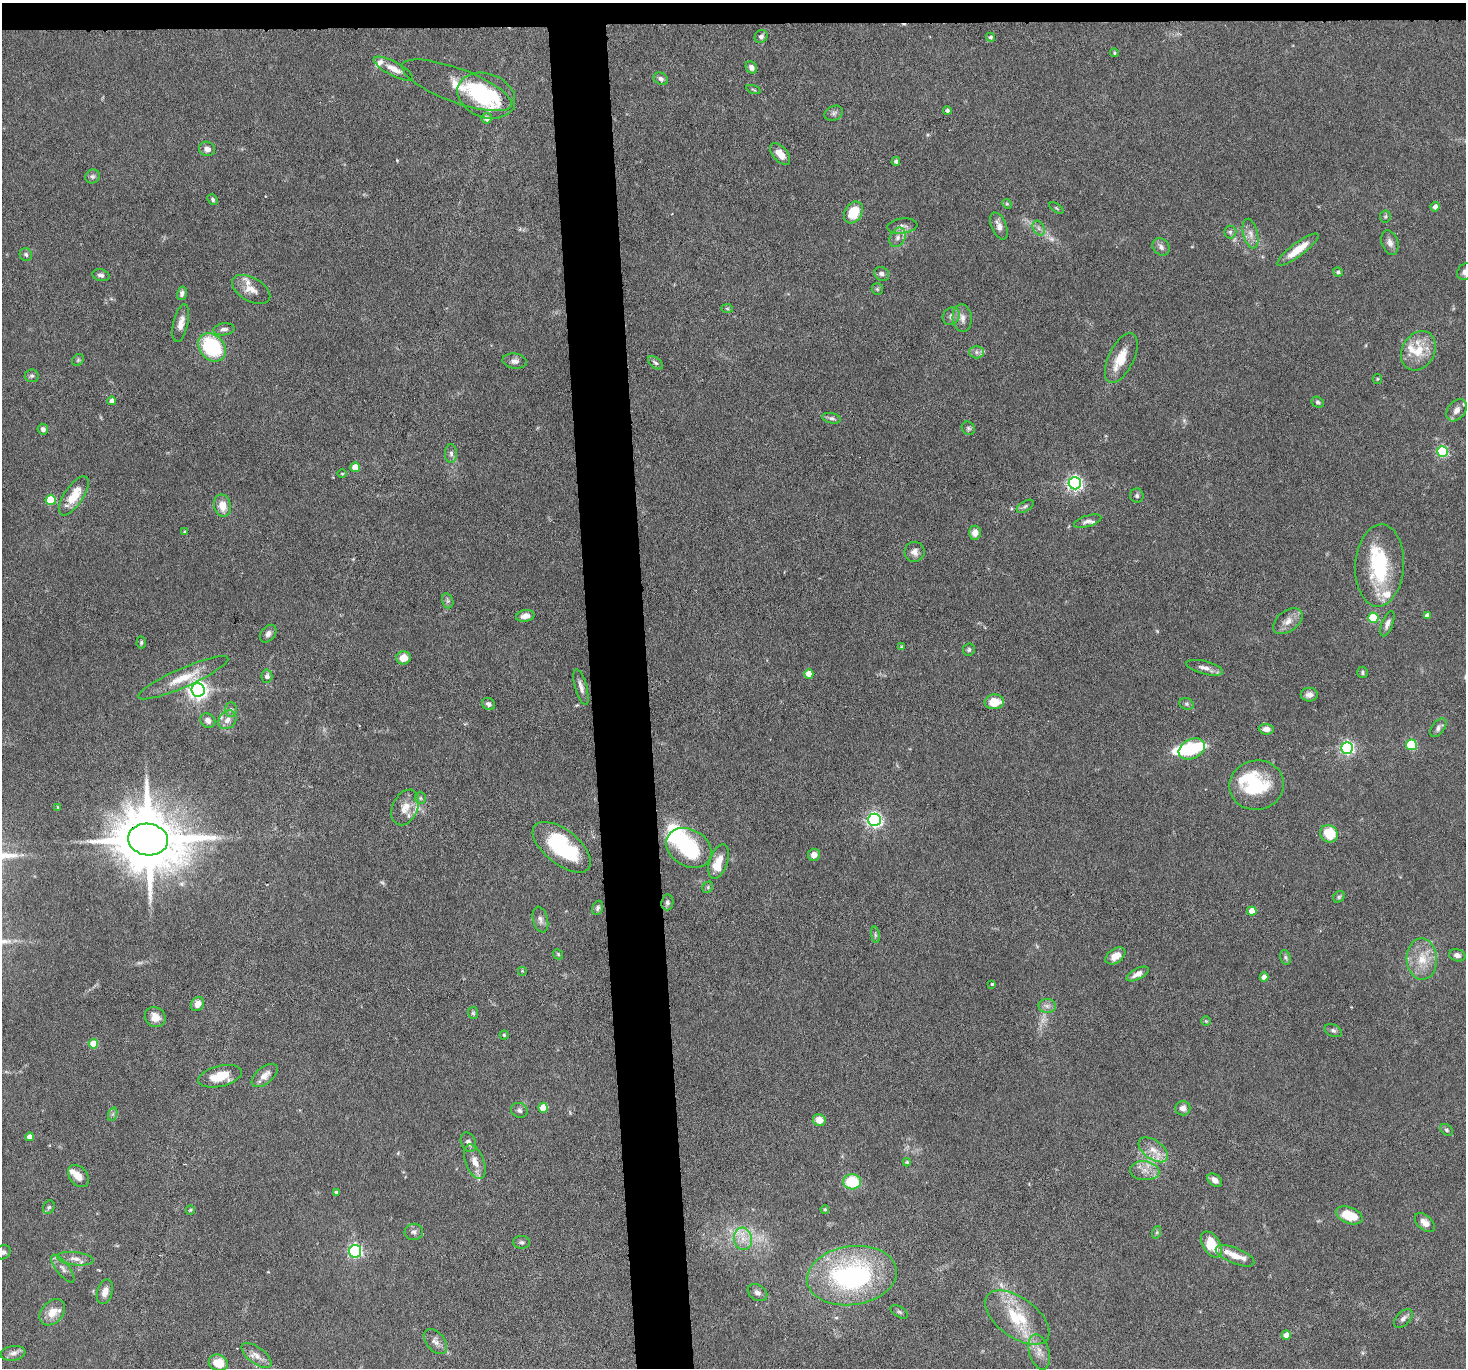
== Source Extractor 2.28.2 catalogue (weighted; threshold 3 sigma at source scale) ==
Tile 2 of 3 x 3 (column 2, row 1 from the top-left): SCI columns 1464-2927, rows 2878-4243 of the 4390 x 4364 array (HDU 1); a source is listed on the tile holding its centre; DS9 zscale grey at full resolution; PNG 1468 x 1370 px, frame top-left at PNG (2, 3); each listed source drawn as its Kron ellipse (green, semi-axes under 4 px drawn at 4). Shown black and unused: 5% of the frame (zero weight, under 3 of 6 exposures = <1% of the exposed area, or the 3 px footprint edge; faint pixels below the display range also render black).
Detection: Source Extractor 2.28.2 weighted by HDU 2 'WHT'; one run over the whole footprint, this tile lists its part. Background 0.0814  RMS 0.0037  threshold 0.015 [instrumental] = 3 sigma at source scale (4.09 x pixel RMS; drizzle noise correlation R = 1.36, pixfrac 0.8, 0.05/0.05 arcsec/px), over >= 5 px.
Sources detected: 210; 4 too faint to see at this stretch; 7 inside a brighter object's white glare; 1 cosmic-ray / hot-pixel residue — neither listed nor drawn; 13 inside a brighter listed object's ellipse — not listed separately; the other 185 listed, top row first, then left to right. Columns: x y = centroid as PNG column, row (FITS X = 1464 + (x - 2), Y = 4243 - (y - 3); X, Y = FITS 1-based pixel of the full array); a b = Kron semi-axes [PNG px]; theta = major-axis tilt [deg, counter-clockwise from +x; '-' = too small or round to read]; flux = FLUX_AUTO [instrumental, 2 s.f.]
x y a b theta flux
761 36 7 6 - 1.1
990 37 4 4 - 0.78
1114 53 4 4 - 0.51
751 67 6 5 - 1.7
393 69 22 7 -28 3.7
661 79 7 6 - 1.1
457 85 58 17 -20 10
753 90 7 3 -19 0.41
486 96 30 22 -20 28
947 111 4 4 - 0.82
834 113 9 7 26 1.1
487 118 5 5 - 1.8
207 149 8 7 - 1.7
780 154 13 7 -49 3.8
896 161 4 4 - 0.85
93 176 7 6 - 0.95
213 200 6 4 -50 0.67
1007 204 5 4 - 0.42
1435 207 5 4 - 1.9
1056 208 8 3 -34 0.41
853 212 12 8 58 9.5
1385 217 6 5 - 0.53
902 226 15 7 6 1.9
999 226 14 7 -68 2.2
1039 228 8 5 -60 1.2
1230 232 6 6 - 0.77
1251 233 15 7 -76 2.5
898 237 10 7 62 2
1390 242 13 8 -70 2
1161 247 9 7 -45 1.5
1298 250 25 6 37 7.1
26 254 6 6 - 0.83
1338 272 5 4 - 0.78
1465 272 9 7 48 1.5
882 274 8 6 -30 1.4
101 275 8 6 -15 1.1
251 289 21 11 -30 4.1
877 289 6 5 - 0.56
182 293 7 4 74 1
727 308 6 4 -2 0.45
951 316 9 8 - 1.7
962 318 14 9 -85 2.5
181 323 19 7 77 3
224 329 11 6 6 1.3
212 347 15 12 -49 28
1418 351 21 16 60 8.5
976 352 7 6 - 1.2
1121 358 27 12 64 7.8
78 360 6 5 - 0.58
515 361 12 7 -9 1.5
655 363 8 5 -37 0.88
32 376 7 6 - 0.79
1377 379 5 4 - 0.41
112 401 4 4 - 2.1
1318 402 6 5 - 0.69
1457 410 12 8 53 2.6
831 418 9 5 -13 0.95
968 428 7 6 - 0.75
43 429 5 5 - 1.2
1442 451 5 5 - 34
451 454 9 6 -89 1.1
355 467 5 4 - 7.6
342 474 5 3 - 0.33
1075 483 6 6 - 100
74 496 22 9 56 7.9
1137 496 7 7 - 0.81
51 500 5 5 - 14
222 506 11 8 -79 4.4
1025 506 9 5 32 0.83
1088 521 14 5 17 1.5
185 532 4 3 - 0.49
975 533 7 6 - 2.5
915 552 10 10 - 1.9
1380 565 41 24 87 26
448 601 8 5 -72 0.86
1427 615 4 4 - 1.4
525 616 9 6 11 2.3
1373 618 5 5 - 19
1288 621 17 10 36 3.3
1387 624 13 5 68 1.6
268 634 10 7 51 1.5
141 642 6 4 87 0.62
901 646 4 4 - 0.29
969 649 6 6 - 0.69
403 658 7 6 - 4.4
1205 668 19 6 -15 2.4
1362 672 6 5 - 0.67
809 674 5 4 - 3.4
267 676 6 5 - 1.1
183 678 49 9 24 8.5
581 687 19 6 -74 2.1
198 690 7 6 - 190
1309 695 8 7 - 1.8
994 702 10 7 4 6.8
488 704 7 5 -34 1.1
1186 704 7 5 -21 0.74
231 709 7 6 - 0.91
208 720 8 6 -41 1.6
227 720 10 8 49 2.2
1438 728 10 6 53 1.2
1266 729 7 5 -4 2.1
1411 745 5 5 - 23
1347 748 6 6 - 74
1192 749 14 9 27 13
1257 785 27 24 10 21
420 798 6 5 - 0.71
58 807 3 2 - 0.39
405 807 19 12 65 4.7
874 820 6 6 - 100
1329 834 9 8 - 9.9
148 840 20 15 -7 3400
562 847 34 17 -38 30
689 848 24 18 -30 23
814 855 6 6 - 2.4
719 862 18 9 71 4.4
708 887 6 5 - 0.58
1339 897 6 5 - 0.61
667 902 8 6 81 1.1
598 908 7 5 70 0.83
1252 911 4 4 - 4.5
540 919 13 7 -76 1.6
875 935 8 4 -82 0.69
558 954 6 4 -46 0.52
1457 955 8 6 -15 1.5
1115 956 11 7 35 4.1
1285 957 7 5 -73 0.7
1422 959 20 15 -88 7.6
522 971 5 5 - 0.4
1138 974 12 5 28 2.4
1264 977 4 4 - 2.6
992 984 3 3 - 0.36
197 1004 7 6 - 2.5
1047 1006 8 7 - 1.5
473 1013 6 5 - 0.57
155 1017 11 9 -39 3
1206 1021 5 5 - 0.43
1333 1031 9 6 -22 0.98
504 1035 4 4 - 0.48
93 1044 5 5 - 9.1
265 1075 15 8 39 3.1
220 1076 22 10 13 8.1
543 1108 5 4 - 7.7
1183 1108 7 7 - 1.8
519 1110 8 7 - 1.1
113 1114 7 4 71 0.78
819 1120 6 6 - 3.8
1446 1130 7 5 -41 0.71
29 1137 4 4 - 2.9
468 1142 10 7 -66 1.7
1153 1150 17 9 -36 3.9
475 1162 18 9 -70 3.7
907 1162 4 4 - 0.47
1145 1171 14 9 -5 3.4
78 1176 12 9 -50 2.9
1215 1180 8 5 -39 2
852 1182 9 7 -4 15
336 1192 4 4 - 0.44
49 1207 7 5 60 0.7
825 1209 4 3 - 0.45
190 1210 5 4 - 0.4
1349 1215 14 8 -20 9.4
1425 1223 12 7 -41 2.4
414 1232 9 8 - 1.4
1157 1232 6 4 71 0.57
743 1239 11 9 -80 3.6
522 1242 8 6 -1 0.91
1211 1244 14 8 -58 8.9
355 1251 6 6 - 56
3 1252 8 7 - 0.98
1235 1256 20 8 -22 4.4
75 1259 18 6 -7 2.6
63 1268 17 6 -51 2
852 1276 45 29 8 66
105 1292 13 7 73 2.8
757 1293 10 7 -33 1.4
52 1312 15 10 48 4.8
899 1312 10 5 -31 0.8
1017 1317 37 20 -36 17
1403 1318 11 6 46 1.4
1286 1335 5 4 - 3.9
435 1342 14 9 -50 2.2
1039 1352 18 10 -74 3.6
13 1353 12 7 8 1.9
256 1355 18 8 -37 2.9
218 1363 10 8 -22 6.8
Overlapping masked pixels (flux is a lower limit): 1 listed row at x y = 148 840
Isophote crosses this tile's border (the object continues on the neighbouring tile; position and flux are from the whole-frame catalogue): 2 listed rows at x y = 1465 272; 3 1252